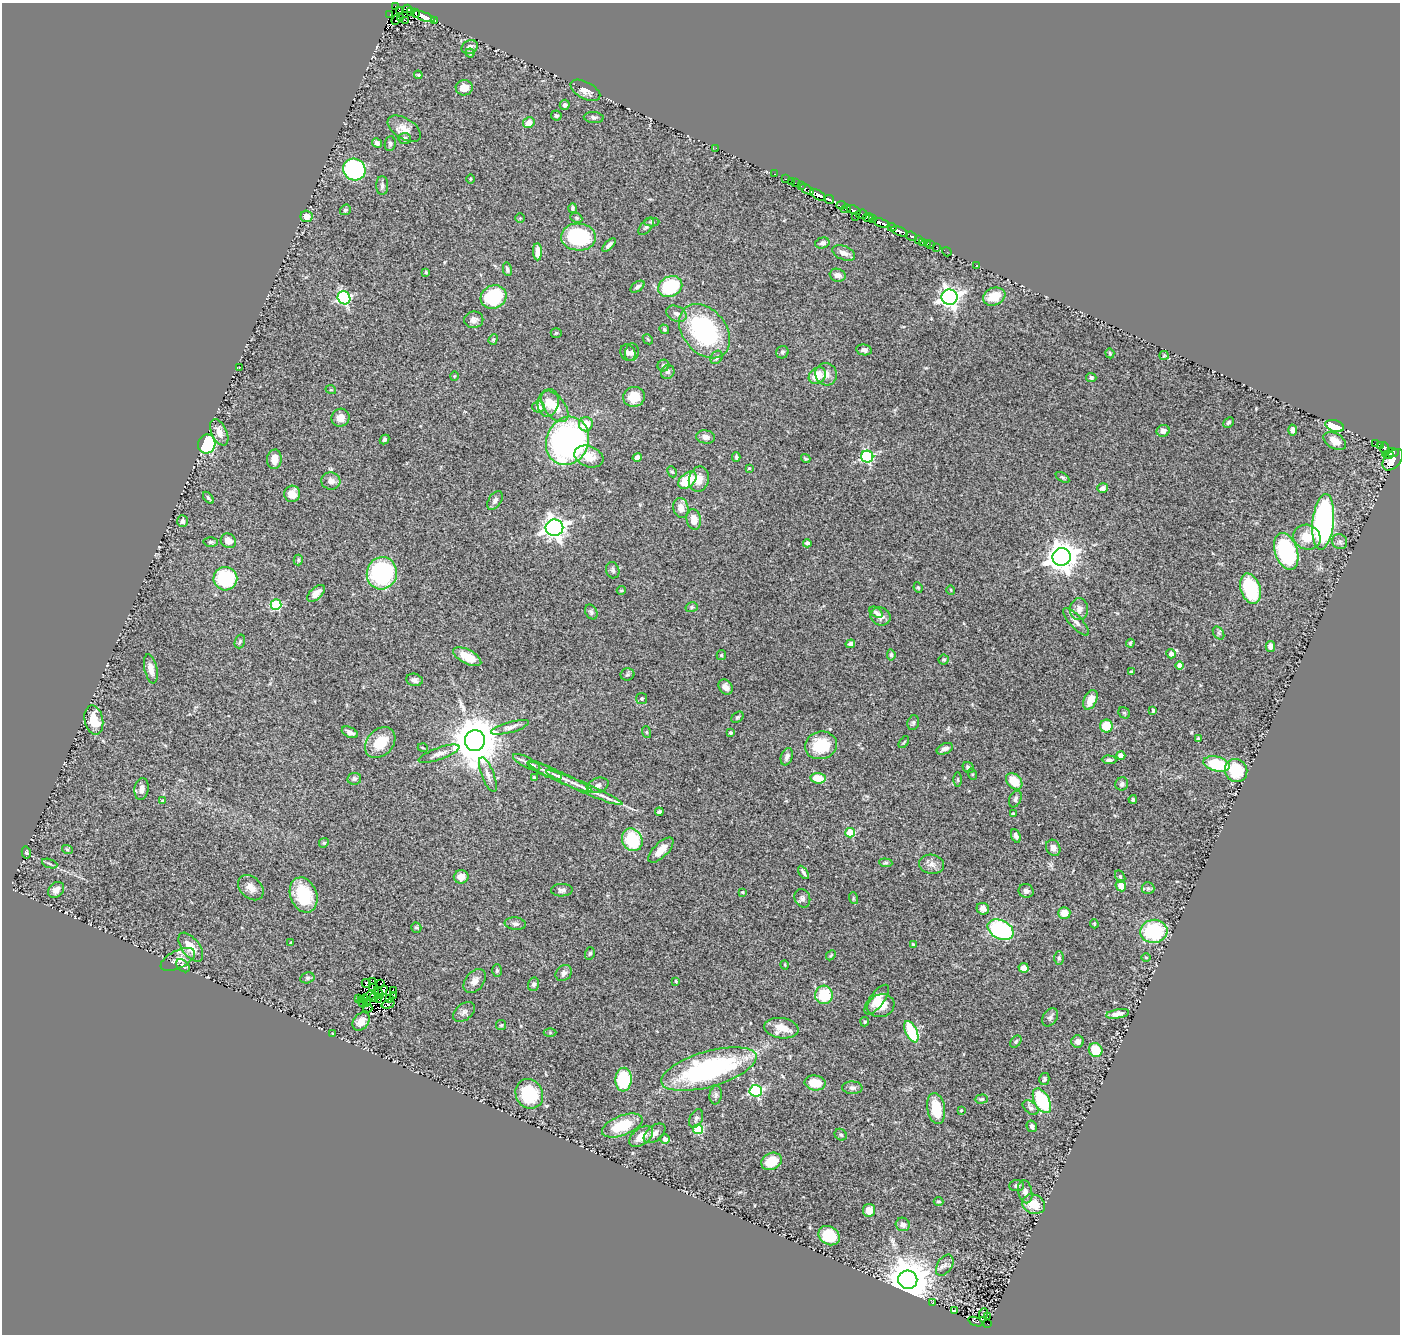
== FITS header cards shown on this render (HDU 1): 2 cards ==
NAXIS1  =                 1398
NAXIS2  =                 1332

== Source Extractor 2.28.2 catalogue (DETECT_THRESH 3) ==
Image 1398 x 1332 px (HDU 1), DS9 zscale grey, 1 PNG px = 1 image px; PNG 1402 x 1336 px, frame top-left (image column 1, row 1332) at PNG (2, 3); each listed source drawn as its Kron ellipse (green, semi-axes under 4 px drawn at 4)
Background 0.61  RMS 0.038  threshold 0.115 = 3 sigma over >= 5 px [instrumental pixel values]
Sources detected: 351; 8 with non-positive FLUX_AUTO (blend fragments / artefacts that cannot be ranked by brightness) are neither listed nor drawn; the other 343 listed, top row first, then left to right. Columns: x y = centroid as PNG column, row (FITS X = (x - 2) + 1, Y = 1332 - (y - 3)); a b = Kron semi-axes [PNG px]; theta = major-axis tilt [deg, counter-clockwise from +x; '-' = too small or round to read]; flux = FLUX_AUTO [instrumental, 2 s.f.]
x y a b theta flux
396 6 3 2 - 44
407 9 4 4 - 260
399 11 3 2 - 170
410 12 3 2 - 93
415 13 4 3 - 43
390 14 2 2 - 7.1
423 16 12 4 -19 670
400 17 3 2 - 22
396 20 5 2 - 23
406 21 4 2 - 12
434 21 3 3 - 24
470 47 8 6 26 16
470 53 4 4 - 3.7
418 75 4 3 - 2.6
464 88 8 7 - 29
585 90 16 8 -28 22
565 105 5 5 - 7.1
556 116 5 5 - 4.6
594 117 10 5 -5 6.5
529 123 6 5 - 21
404 129 18 10 -33 29
405 139 6 5 - 7.2
377 143 5 4 - 8.4
390 144 7 5 83 6.1
716 148 2 2 - 45
354 169 11 10 - 410
774 174 3 2 - 18
471 179 5 3 - 2.6
785 179 3 2 - 4.9
791 182 2 2 - 3.2
795 183 2 2 - 2.6
382 185 9 6 90 8
801 186 3 2 - 11
807 189 8 3 -29 38
818 195 9 4 -33 530
829 199 5 3 - 49
841 205 5 2 - 43
572 208 5 4 - 4.4
846 209 5 3 - 48
345 210 6 5 - 5
854 210 7 3 -22 30
862 214 5 5 - 92
306 216 6 5 - 23
856 216 2 2 - 14
867 217 5 3 - 72
520 218 4 4 - 2.4
576 218 6 4 -22 3.9
873 219 4 3 - 77
652 222 7 4 -2 5
881 223 8 3 -21 350
646 227 10 5 50 5.8
892 227 4 3 - 170
900 231 9 3 -20 240
911 236 5 3 - 67
578 237 17 13 -2 210
919 240 4 3 - 44
822 243 7 5 15 8.4
922 243 3 2 - 4.6
927 243 3 3 - 17
609 245 9 4 47 7.9
931 245 3 2 - 2.2
937 247 3 2 - 9.8
537 252 8 4 -89 20
947 252 5 2 - 6.7
844 253 12 7 -22 15
977 266 3 2 - 2.8
507 269 7 4 -78 5.6
426 272 4 3 - 3.5
838 275 8 6 -17 14
670 286 12 10 29 150
637 287 8 4 36 7.6
493 297 13 11 26 150
949 297 8 7 - 1400
994 297 11 8 22 57
344 298 7 6 - 390
676 314 10 7 -26 10
474 320 9 8 - 11
664 329 5 4 - 4
705 331 30 21 -51 370
556 333 5 4 - 3.8
493 339 5 4 - 3.2
648 339 6 4 -46 3.2
864 350 8 5 -10 8.6
632 352 9 7 77 9.6
782 352 6 6 - 5.3
628 353 9 7 -57 11
1110 353 5 4 - 2.9
1164 355 4 4 - 2.6
717 357 7 5 56 6.8
663 366 6 6 - 6.6
239 368 2 2 - 1.8
668 372 7 6 - 8
826 374 11 10 - 18
454 376 5 3 - 2.2
817 376 9 7 41 46
1091 377 5 4 - 5.6
331 390 5 3 - 2.2
634 397 11 10 - 40
548 403 14 10 79 31
555 406 18 10 -54 44
538 407 6 5 - 16
340 418 9 8 - 22
1229 422 6 4 44 4.8
586 424 7 7 - 41
1335 426 9 5 -16 82
1293 430 5 3 - 7.9
1163 431 6 6 - 14
219 432 14 7 -65 25
705 437 9 6 -6 15
384 439 5 4 - 4.8
567 441 25 21 67 680
1335 441 12 7 -31 26
207 444 9 8 - 200
1376 444 4 3 - 35
1380 445 3 3 - 64
1385 448 6 4 89 100
1392 453 6 4 -7 350
1388 455 5 3 - 120
589 456 15 10 -21 34
637 457 4 4 - 10
736 457 5 3 - 4.5
867 457 6 6 - 360
274 459 10 7 85 26
806 459 5 4 - 3.3
1393 460 13 8 48 580
749 468 3 3 - 2.6
672 472 6 4 -64 3.7
1062 477 8 4 -31 4.1
699 479 13 10 76 27
687 480 10 7 40 87
331 481 9 8 - 15
1103 488 5 5 - 8.9
292 494 8 8 - 32
208 498 7 3 -52 4.8
495 501 10 6 57 9.6
681 508 10 7 -77 24
694 520 10 7 -80 29
183 521 6 5 - 7.6
1323 522 28 10 84 680
554 528 9 8 - 1700
1307 537 14 12 -23 49
228 541 8 7 - 20
211 542 7 4 0 4.6
1340 542 8 7 - 7.8
807 543 4 3 - 9.6
1286 551 19 11 -72 280
1062 557 9 9 - 3600
298 560 5 4 - 3.3
613 570 8 6 -73 6.7
382 573 16 15 - 340
225 579 12 11 - 190
918 587 5 3 - 3.2
1251 589 16 9 -72 160
621 590 4 4 - 2.7
951 590 5 3 - 1.8
316 593 11 6 43 21
276 605 5 5 - 170
692 607 6 5 - 4.4
1079 609 11 9 87 19
591 612 8 6 -61 6
876 612 7 4 -34 6
881 616 10 9 - 16
1076 622 18 6 -47 15
1218 633 7 5 -57 5.1
240 641 7 5 73 4.8
1130 643 4 3 - 2.8
850 644 5 4 - 8.6
1270 646 5 4 - 12
1171 654 5 4 - 16
721 655 5 4 - 3.3
891 655 5 3 - 4.9
467 657 15 7 -27 37
944 660 5 5 - 4.1
1179 666 4 4 - 21
151 669 15 6 -78 22
1132 672 4 3 - 3.3
627 674 7 6 - 5.2
414 680 8 6 -11 10
726 687 8 6 -50 13
642 698 5 5 - 4.3
1090 700 10 6 64 38
1153 711 4 3 - 3.5
1124 713 6 5 - 3.9
737 717 7 4 38 4.4
94 720 15 9 -78 54
913 723 8 5 76 5.5
1106 726 6 6 - 54
510 727 19 5 16 14
350 732 8 5 -27 12
646 732 6 4 -71 3.1
730 733 4 4 - 3.2
1198 738 3 3 - 4.1
475 741 10 10 - 12000
904 742 7 3 53 2.8
380 743 17 13 48 69
821 745 16 14 16 93
423 748 5 3 - 2.1
945 749 8 5 26 10
439 754 21 6 19 16
1121 755 4 4 - 23
787 757 9 5 70 12
1109 760 7 4 -2 6.9
527 762 15 5 -27 13
1217 764 13 7 -13 110
968 768 6 5 - 5.8
545 770 18 5 -25 15
1236 770 12 11 - 120
488 774 18 6 -69 15
972 774 6 3 -72 2.7
560 777 35 5 -25 28
534 778 4 3 - 7.6
818 778 7 5 -7 48
354 779 7 6 - 6.2
958 780 7 3 -90 2.9
1014 781 9 6 -44 56
1122 784 7 6 - 7
598 785 11 7 19 11
584 788 42 5 -23 39
142 789 11 7 80 15
1015 799 9 5 65 7.6
1133 799 4 4 - 5.5
163 801 3 3 - 3.9
659 812 4 3 - 4.4
1013 814 3 3 - 3.3
850 833 5 5 - 110
1016 836 7 4 -68 9.3
632 840 12 10 -62 140
324 843 5 4 - 3.4
1053 848 8 7 - 14
67 849 5 3 - 2.7
661 850 16 7 45 30
26 852 6 4 -76 5
886 863 7 4 -4 3.7
50 864 8 3 -19 4.5
932 864 13 9 -10 17
803 872 7 3 -58 5.5
461 877 7 6 - 21
1120 877 7 4 -63 4.6
1121 886 6 5 - 29
251 888 14 10 -44 24
1148 888 6 6 - 6.3
56 890 9 7 44 17
562 890 11 6 1 9.3
1026 891 7 6 - 9.1
742 892 4 3 - 2.6
304 895 18 13 -69 130
802 898 9 7 -66 9.2
853 898 6 4 -73 3.1
983 909 6 5 - 9.6
1064 913 6 6 - 26
515 924 10 6 -7 9
1094 924 4 3 - 3
416 928 5 5 - 3.7
1001 930 14 9 -27 300
1154 931 13 11 6 180
291 943 3 2 - 3.5
913 944 3 3 - 2.2
191 947 17 9 -53 39
590 953 6 5 - 3.8
831 955 6 4 47 3.3
1146 957 5 3 - 2.5
1059 958 7 5 89 4.8
178 959 19 9 27 25
785 965 5 3 - 2
183 966 8 5 -43 6.2
1024 968 5 5 - 14
497 971 6 5 - 4.6
564 973 9 7 41 9.7
307 978 7 5 15 4.9
372 981 4 2 - 0.34
475 981 14 9 51 17
676 981 4 3 - 2.7
366 983 5 3 - 5.1
381 984 3 2 - 1.3
533 984 7 5 74 6.1
373 987 3 2 - 2.1
383 990 5 3 - 9.5
393 991 4 2 - 0.36
379 993 6 3 -56 3.4
370 995 6 2 31 2.3
824 995 9 9 - 91
394 996 2 2 - 2.5
374 997 4 2 - 1.4
359 998 2 2 - 3.2
364 999 4 2 - 3.6
378 999 3 2 - 4.6
389 999 3 2 - 6
877 1000 18 7 53 31
362 1002 5 2 - 0.83
367 1003 4 2 - 0.45
388 1004 7 3 17 13
881 1006 14 11 17 35
367 1008 5 2 - 0.094
464 1012 13 8 39 11
1118 1014 11 4 9 15
1050 1017 10 7 56 8.1
361 1022 10 7 51 22
865 1022 5 4 - 3.5
501 1025 5 5 - 3.5
781 1028 17 10 -9 42
911 1032 11 5 -66 120
550 1033 6 4 0 3
332 1034 3 2 - 1.9
1078 1041 6 6 - 15
1016 1042 7 4 51 4.6
1096 1050 7 6 - 69
709 1069 49 17 16 480
1044 1079 6 5 - 4.8
623 1080 12 8 85 130
815 1083 10 7 -8 44
852 1088 10 6 -1 8.6
756 1091 6 6 - 330
529 1094 15 13 -59 130
716 1095 9 6 83 7.1
981 1099 6 4 4 4.6
1042 1101 13 7 -61 190
1031 1108 9 6 -39 7.5
936 1109 16 9 -80 70
961 1110 4 3 - 2.2
696 1119 10 6 64 6.8
622 1125 21 9 21 90
1032 1126 6 5 - 7.9
698 1129 5 5 - 170
654 1133 12 7 39 14
841 1135 6 5 - 5.1
641 1136 14 8 39 32
665 1139 5 4 - 11
771 1161 10 8 26 56
1017 1186 7 5 4 6.4
1025 1192 11 7 -78 13
938 1201 5 4 - 3.4
1034 1204 11 9 -24 49
869 1210 6 6 - 27
903 1224 7 6 - 13
829 1236 11 9 -32 90
945 1265 12 7 57 12
908 1280 9 9 - 10000
933 1302 3 2 - 1.4
954 1311 4 2 - 2.6
983 1313 5 3 - 1.9
987 1317 2 2 - 10
976 1322 7 3 -21 44
988 1324 3 2 - 5.4
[8 non-positive-flux detections neither listed nor drawn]